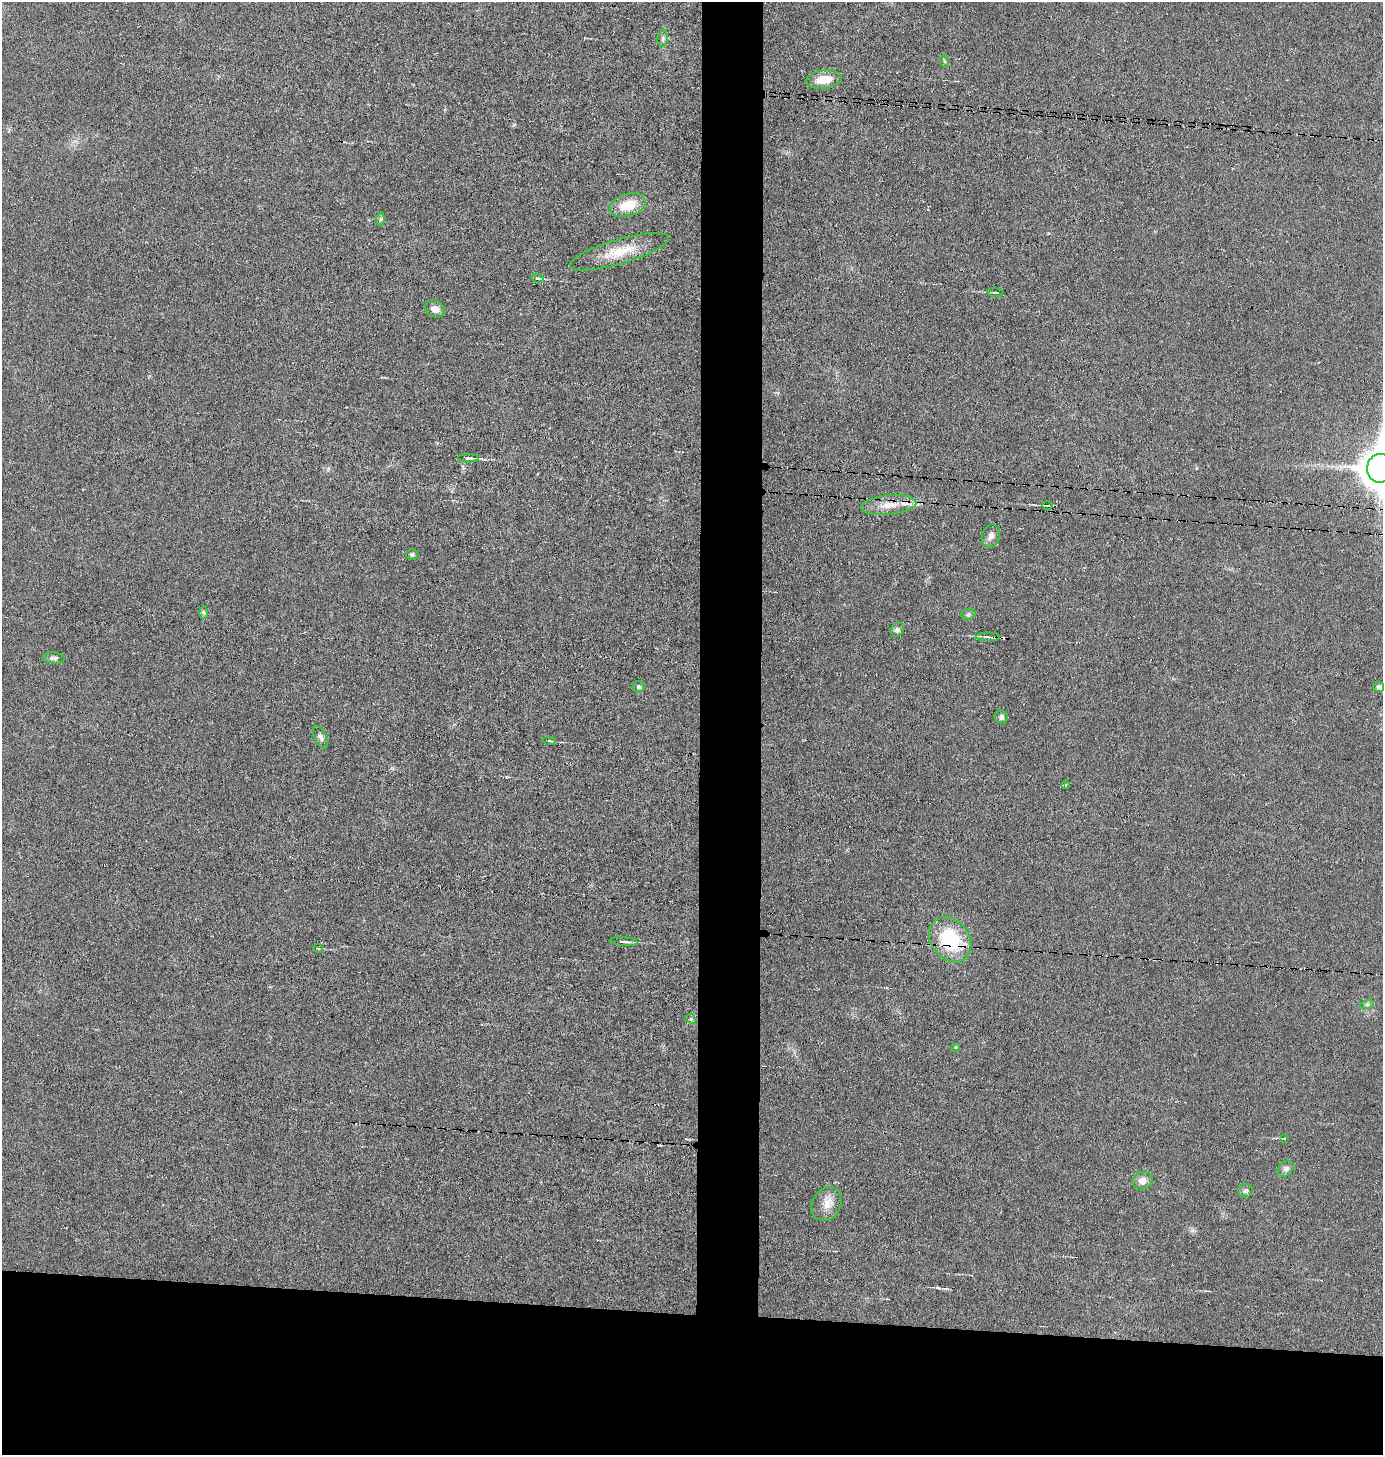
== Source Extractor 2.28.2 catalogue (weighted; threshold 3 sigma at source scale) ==
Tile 8 of 3 x 3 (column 2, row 3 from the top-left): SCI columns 1479-2859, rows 1-1453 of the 4383 x 4359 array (HDU 1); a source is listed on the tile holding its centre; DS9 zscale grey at full resolution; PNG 1385 x 1457 px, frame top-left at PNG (2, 2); each listed source drawn as its Kron ellipse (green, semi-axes under 4 px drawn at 4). Shown black and unused: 14% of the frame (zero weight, under 3 of 6 exposures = <1% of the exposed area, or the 3 px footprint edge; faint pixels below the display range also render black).
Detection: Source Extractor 2.28.2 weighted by HDU 2 'WHT'; one run over the whole footprint, this tile lists its part. Background 0.0233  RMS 0.004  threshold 0.0163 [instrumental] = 3 sigma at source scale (4.09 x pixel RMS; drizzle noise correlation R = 1.36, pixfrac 0.8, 0.05/0.05 arcsec/px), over >= 5 px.
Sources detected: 38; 1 cosmic-ray / hot-pixel residue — neither listed nor drawn; the other 37 listed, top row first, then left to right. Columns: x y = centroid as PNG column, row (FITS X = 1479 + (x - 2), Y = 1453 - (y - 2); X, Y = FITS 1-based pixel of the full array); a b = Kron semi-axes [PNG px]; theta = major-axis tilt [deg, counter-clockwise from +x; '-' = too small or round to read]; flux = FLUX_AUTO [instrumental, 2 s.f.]
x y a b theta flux
663 38 8 5 84 0.83
944 61 6 4 -70 0.47
824 79 18 9 8 6.3
628 205 18 11 17 8.7
381 219 6 4 88 0.59
619 252 51 12 16 10
538 278 6 4 -16 0.56
995 292 8 2 -6 0.58
435 309 10 8 -27 2.4
468 458 10 4 -2 1.3
1380 468 14 13 - 1000
889 505 28 9 6 6
1048 506 5 3 - 0.5
991 536 12 8 71 1.9
412 554 6 5 - 0.59
204 612 6 4 -89 0.61
968 614 7 5 21 0.78
897 630 7 6 - 1
988 637 12 3 1 1.1
54 658 11 5 -4 1.1
638 687 6 6 - 0.87
1379 687 5 5 - 1.3
1001 717 7 6 - 1.2
320 737 12 6 -64 1.3
549 741 6 3 -8 0.48
1066 785 4 3 - 0.31
950 940 24 19 -53 24
624 941 14 3 -5 1.1
318 948 5 3 - 0.38
1367 1004 7 4 18 0.75
691 1019 5 4 - 0.57
956 1047 4 3 - 0.43
1284 1138 3 2 - 0.18
1286 1169 9 7 46 1.3
1142 1181 10 8 22 2.6
1246 1191 7 6 - 0.9
827 1204 17 14 61 4.4
Overlapping masked pixels (flux is a lower limit): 2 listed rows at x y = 889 505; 950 940
Isophote crosses this tile's border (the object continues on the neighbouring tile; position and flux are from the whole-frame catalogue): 1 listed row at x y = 1380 468